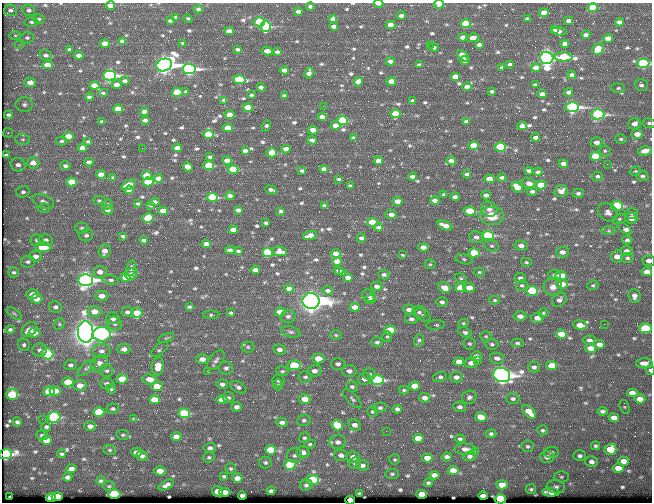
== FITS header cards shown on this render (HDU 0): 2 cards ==
NAXIS1  =                  650 / Width of table row in bytes
NAXIS2  =                  500 / Number of rows in table

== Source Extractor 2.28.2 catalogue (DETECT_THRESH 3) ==
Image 650 x 500 px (HDU 0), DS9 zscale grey, 1 PNG px = 1 image px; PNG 654 x 504 px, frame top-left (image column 1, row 500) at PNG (2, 3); each listed source drawn as its Kron ellipse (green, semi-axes under 4 px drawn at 4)
Background 352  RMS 1.1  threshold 3.38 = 3 sigma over >= 5 px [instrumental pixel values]
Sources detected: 655; of the 655, the 500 brightest by FLUX_AUTO listed and drawn (155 fainter detections omitted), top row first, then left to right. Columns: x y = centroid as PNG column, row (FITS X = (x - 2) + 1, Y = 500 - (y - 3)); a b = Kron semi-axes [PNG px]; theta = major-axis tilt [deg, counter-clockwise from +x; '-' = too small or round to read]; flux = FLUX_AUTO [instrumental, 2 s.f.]
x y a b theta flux
378 4 5 2 - 530
439 4 5 4 - 250
110 6 4 4 - 430
310 7 4 3 - 160
593 7 5 4 - 1900
198 9 4 3 - 130
10 10 6 6 - 240
29 10 6 5 - 220
298 11 4 3 - 260
544 13 5 4 - 750
401 16 4 3 - 230
175 17 3 3 - 140
39 19 6 4 -15 130
188 19 4 3 - 110
333 19 4 4 - 400
528 19 4 3 - 200
170 21 4 3 - 140
569 21 4 3 - 280
31 22 7 5 -2 160
259 22 5 4 - 4800
619 22 4 4 - 290
466 24 5 4 - 3900
391 25 5 4 - 920
266 26 5 5 - 5200
334 26 4 3 - 270
554 30 3 3 - 130
229 31 5 4 - 430
559 31 7 3 -5 320
15 35 6 4 0 110
586 35 4 3 - 270
463 37 4 4 - 370
27 38 7 5 0 180
473 38 6 4 15 780
608 38 5 4 - 750
122 41 4 4 - 240
183 43 3 3 - 120
105 44 5 4 - 1000
565 44 4 4 - 270
19 45 4 4 - 140
430 45 3 2 - 120
479 45 4 3 - 230
434 47 4 3 - 210
69 49 4 3 - 140
237 49 3 3 - 150
598 49 6 5 - 2700
267 51 5 4 - 620
277 52 4 3 - 180
46 55 6 5 - 270
79 55 4 4 - 420
463 56 7 4 -42 310
563 57 9 4 -2 4300
547 58 7 6 - 51000
390 61 4 3 - 260
464 61 4 3 - 260
643 63 6 4 2 12000
510 64 4 3 - 120
47 65 5 4 - 890
164 65 8 6 20 56000
419 65 4 3 - 110
502 67 3 3 - 100
536 68 5 4 - 510
189 69 6 5 - 21000
284 70 4 4 - 380
309 73 5 4 - 350
572 75 4 3 - 220
109 76 6 5 - 19000
455 77 5 4 - 610
239 80 6 4 -5 6000
125 81 4 4 - 200
391 81 5 4 - 760
30 82 6 5 - 780
358 82 5 4 - 360
94 85 5 4 - 990
117 85 5 4 - 480
535 85 4 3 - 150
641 85 7 5 -16 220
261 87 4 3 - 300
467 87 5 4 - 440
618 88 7 4 -7 150
492 91 3 3 - 120
177 92 5 4 - 3500
186 92 3 3 - 110
569 92 4 4 - 250
103 93 5 3 - 100
542 94 5 4 - 350
251 95 3 3 - 100
284 95 3 3 - 120
89 97 4 3 - 250
224 100 4 3 - 170
413 101 4 3 - 180
24 105 8 7 - 280
323 106 2 2 - 140
572 107 7 5 -1 21000
248 108 5 4 - 1700
118 109 5 4 - 1800
144 111 4 4 - 470
395 114 5 4 - 1900
598 114 6 5 - 13000
8 115 4 4 - 200
230 115 5 4 - 930
322 117 4 4 - 330
145 120 4 3 - 230
102 121 3 3 - 110
343 121 5 4 - 3900
466 121 4 3 - 110
649 123 6 5 - 160
634 124 6 5 - 520
335 125 5 4 - 690
266 126 6 3 66 160
522 126 5 4 - 530
228 128 5 4 - 1400
313 130 5 4 - 690
8 133 5 5 - 110
208 134 5 4 - 2200
637 134 6 4 5 710
68 136 5 4 - 1400
535 137 4 3 - 250
354 138 3 3 - 150
23 139 7 5 -1 200
621 139 6 4 -12 120
312 140 4 3 - 260
61 141 5 4 - 130
88 141 3 3 - 110
597 142 6 5 - 390
474 145 5 4 - 1700
500 147 5 4 - 4900
82 148 5 4 - 500
142 148 2 2 - 660
177 148 5 4 - 490
286 149 4 4 - 480
245 151 4 3 - 280
605 151 5 5 - 130
645 151 7 4 12 680
272 153 5 4 - 2300
6 155 4 3 - 160
595 156 5 4 - 3300
210 157 4 3 - 120
227 161 5 4 - 670
378 161 5 4 - 610
451 161 5 4 - 450
89 162 4 4 - 260
33 163 6 5 - 660
563 164 5 4 - 410
607 164 2 2 - 260
18 165 7 6 - 340
65 166 5 4 - 210
209 166 5 4 - 3400
188 167 5 4 - 560
233 169 5 4 - 3200
324 169 4 4 - 350
302 171 4 3 - 150
529 171 4 4 - 200
635 171 6 4 18 110
538 172 5 4 - 130
101 174 5 4 - 850
467 174 4 3 - 160
147 176 5 4 - 1900
597 176 5 5 - 160
642 176 6 5 - 190
113 177 4 3 - 100
412 177 4 3 - 240
502 177 4 4 - 170
158 178 5 4 - 580
339 179 4 3 - 120
490 179 5 4 - 1100
71 182 5 4 - 1700
148 182 5 4 - 3600
529 184 7 5 -20 320
129 185 7 4 25 1300
541 185 5 4 - 1900
350 186 4 3 - 130
517 187 6 4 -37 1100
129 190 4 4 - 390
271 190 6 3 -22 180
532 191 5 4 - 210
561 191 6 6 - 430
23 192 7 5 12 200
578 193 5 4 - 170
444 195 4 3 - 180
486 195 4 4 - 340
230 196 4 3 - 180
212 197 5 4 - 6800
455 197 4 4 - 240
99 200 6 4 0 120
435 200 4 3 - 340
43 201 11 6 -23 310
398 201 5 4 - 660
155 202 5 4 - 340
108 204 5 5 - 160
138 204 3 3 - 100
151 205 4 3 - 120
325 205 4 3 - 170
617 206 6 4 -4 5500
44 208 6 5 - 120
489 209 8 7 - 380
107 210 5 5 - 440
238 210 4 4 - 270
163 211 5 4 - 1200
281 211 3 3 - 120
470 211 6 4 -9 3000
608 212 10 8 -40 380
632 213 6 5 - 170
391 215 6 3 -6 440
492 216 12 9 -2 1500
148 218 6 5 - 2600
631 218 6 5 - 800
619 219 7 5 16 130
372 222 5 4 - 2800
266 223 3 3 - 110
445 225 8 4 -22 550
379 227 4 3 - 150
82 228 7 5 0 150
624 228 9 4 -38 600
233 230 5 4 - 600
609 231 7 4 0 120
86 235 7 6 - 210
310 235 7 4 16 440
488 235 6 4 -4 7700
123 236 4 3 - 180
476 237 7 6 - 380
361 238 4 4 - 240
37 240 7 6 - 250
45 240 7 6 - 290
144 240 4 3 - 230
627 240 5 4 - 190
206 244 4 4 - 360
492 246 7 5 -14 170
521 246 6 5 - 400
43 247 8 5 3 1900
423 247 5 4 - 680
230 250 5 3 - 130
104 251 7 6 - 560
238 251 4 3 - 100
280 251 7 4 -10 300
627 251 6 5 - 290
267 252 5 4 - 6100
562 252 6 5 - 430
474 253 6 4 -3 2600
336 254 5 4 - 900
403 255 4 3 - 170
36 256 6 5 - 460
617 256 6 5 - 720
627 258 6 5 - 160
464 259 8 5 -12 170
337 261 5 4 - 700
649 261 6 5 - 420
28 262 7 6 - 200
526 262 5 4 - 120
430 264 5 5 - 120
131 268 8 4 78 150
255 270 4 4 - 330
338 271 5 3 - 170
13 272 5 5 - 130
100 272 7 6 - 520
343 272 4 3 - 150
479 272 5 4 - 110
647 272 5 4 - 760
131 274 6 5 - 410
384 275 6 4 -10 190
555 275 6 5 - 220
561 276 5 4 - 1400
126 277 5 4 - 1500
348 278 4 4 - 410
461 278 6 4 -21 110
520 278 5 5 - 230
86 280 7 6 - 35000
111 280 8 4 -6 210
562 284 6 5 - 870
522 285 6 5 - 140
593 285 6 4 21 110
377 286 5 4 - 310
444 287 6 5 - 1000
553 287 9 8 - 500
460 288 5 4 - 1900
469 288 6 4 -2 780
289 289 5 4 - 570
328 291 5 4 - 180
532 291 6 4 -4 3800
33 294 6 5 - 540
102 296 7 5 0 580
369 296 6 5 - 300
634 296 7 6 - 360
37 299 6 5 - 740
370 299 6 4 26 120
495 300 5 4 - 100
559 300 8 6 33 340
311 301 8 8 - 120000
442 302 5 5 - 230
55 307 6 6 - 240
189 307 4 3 - 130
355 307 5 4 - 570
409 310 6 5 - 480
94 311 7 5 -3 760
127 312 6 5 - 230
280 312 5 4 - 1300
419 312 7 6 - 200
14 313 8 4 -36 130
137 313 5 5 - 1300
231 313 4 3 - 100
543 313 5 4 - 110
211 315 8 4 1 120
423 315 8 5 -27 190
288 316 7 6 - 230
520 316 6 5 - 390
113 318 7 5 -14 350
537 318 6 5 - 540
411 319 6 5 - 250
463 323 5 4 - 100
59 324 6 5 - 130
115 324 7 6 - 240
604 324 2 2 - 340
436 325 9 4 5 150
580 325 7 4 -8 860
645 328 6 5 - 4500
10 329 5 4 - 140
29 329 9 6 40 790
390 330 6 4 -2 3000
86 332 11 7 -89 160000
291 332 10 5 -13 210
465 332 7 4 -25 200
34 333 6 5 - 620
102 334 9 7 -5 8100
561 334 5 4 - 1400
336 335 6 5 - 110
486 336 5 5 - 130
387 337 5 5 - 110
166 338 8 4 21 120
419 340 6 5 - 140
589 340 6 4 -3 270
377 342 6 5 - 180
517 343 6 4 -2 130
469 344 6 6 - 140
492 344 6 5 - 150
599 344 5 4 - 460
24 345 6 5 - 160
248 347 6 5 - 170
590 348 5 4 - 660
124 349 6 5 - 420
160 349 10 5 41 180
279 349 6 5 - 350
40 350 7 6 - 240
102 351 9 7 -5 340
47 354 6 5 - 3500
476 356 5 5 - 580
318 358 6 5 - 1200
497 358 7 5 -13 350
202 359 6 5 - 490
216 360 11 6 51 290
478 361 2 2 - 200
459 362 5 4 - 910
99 363 9 7 32 590
471 363 6 5 - 420
644 363 8 5 2 530
338 364 7 6 - 280
71 365 6 5 - 250
294 365 6 4 -6 2800
552 365 5 4 - 1400
158 366 9 6 82 1200
534 367 6 5 - 230
87 368 11 5 38 220
226 368 7 6 - 240
650 370 5 3 - 140
107 371 7 6 - 170
282 371 6 5 - 140
315 371 7 5 10 390
349 371 7 6 - 310
208 372 3 3 - 110
369 374 6 5 - 190
502 375 9 7 -22 57000
305 377 7 5 4 170
440 377 7 5 13 190
456 377 6 5 - 390
122 379 5 4 - 1600
150 379 7 5 -9 870
364 379 6 6 - 440
278 380 6 6 - 160
377 380 6 5 - 8900
68 382 5 4 - 2100
107 384 7 5 0 220
222 384 6 5 - 270
80 385 6 5 - 670
278 385 6 5 - 120
157 386 5 4 - 1600
415 386 5 4 - 1100
238 387 8 5 -29 230
352 387 6 5 - 170
111 389 4 4 - 120
404 390 5 4 - 110
49 391 6 5 - 2200
55 391 5 5 - 660
632 393 5 4 - 680
12 394 6 5 - 4100
469 397 7 6 - 230
228 398 6 5 - 150
424 398 5 5 - 430
305 399 5 5 - 1100
352 399 12 5 -46 190
513 399 6 5 - 190
640 399 5 4 - 700
154 400 5 4 - 1700
222 400 5 4 - 1300
237 407 5 4 - 330
460 407 6 5 - 250
625 407 7 4 -70 110
380 408 6 5 - 170
113 409 6 5 - 160
397 409 4 4 - 230
602 411 5 4 - 180
99 412 5 5 - 3000
372 412 5 5 - 110
529 412 8 4 -44 940
184 413 6 5 - 5400
54 417 6 5 - 7600
481 417 6 4 -16 1100
614 418 5 4 - 650
42 419 3 2 - 160
133 419 3 3 - 210
304 420 6 5 - 180
17 422 5 4 - 170
282 422 5 4 - 280
337 425 6 5 - 2100
355 425 7 5 -28 440
90 426 6 5 - 340
46 427 5 4 - 180
542 430 5 5 - 120
386 431 2 2 - 430
491 434 5 4 - 140
42 435 6 4 -24 150
123 435 6 5 - 130
176 437 5 4 - 720
304 438 5 5 - 130
418 438 5 4 - 1200
460 439 5 4 - 140
46 440 5 4 - 920
338 442 8 7 - 380
310 444 6 4 11 130
527 446 6 6 - 150
595 446 4 4 - 120
210 448 6 5 - 220
465 449 10 5 -1 350
610 449 6 5 - 2700
110 450 6 5 - 130
271 450 5 4 - 2600
475 451 2 2 - 280
136 452 5 4 - 430
303 452 7 6 - 560
551 452 8 5 3 190
5 454 7 5 8 15000
62 454 4 4 - 120
294 455 7 7 - 220
341 455 7 5 -3 330
142 456 6 5 - 250
470 456 6 5 - 230
580 456 6 5 - 190
209 457 6 5 - 130
353 457 6 5 - 510
447 457 5 4 - 280
547 457 7 5 -1 370
427 458 5 4 - 960
395 460 5 5 - 110
624 461 5 4 - 770
265 462 6 6 - 160
591 462 6 5 - 300
355 463 6 5 - 170
290 465 5 5 - 4900
362 465 6 5 - 290
618 468 5 4 - 840
71 469 5 4 - 470
231 469 5 5 - 120
453 470 5 4 - 910
160 471 5 4 - 1100
392 474 7 5 1 140
434 475 5 4 - 520
224 476 4 4 - 110
68 477 5 4 - 270
561 477 7 5 -1 160
237 478 5 4 - 540
312 480 6 5 - 4000
100 481 5 4 - 130
428 483 4 4 - 140
166 485 8 4 29 320
306 485 6 5 - 220
502 485 5 4 - 1300
109 486 6 5 - 110
556 487 9 6 -9 280
531 489 5 5 - 140
218 491 6 5 - 930
271 491 4 3 - 190
225 492 5 4 - 550
551 492 8 4 -4 590
359 493 3 3 - 100
114 494 6 4 2 5800
422 494 5 4 - 2000
242 495 4 4 - 270
483 496 5 4 - 350
10 497 3 3 - 110
57 497 5 4 - 2200
51 498 5 4 - 2700
500 499 5 4 - 11000
350 500 4 4 - 1800
At the frame edge (FLAGS 8, measured only in part): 11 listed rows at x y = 378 4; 439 4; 110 6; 643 63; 649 123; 649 261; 645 328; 650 370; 5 454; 500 499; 350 500
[155 fainter detections neither listed nor drawn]